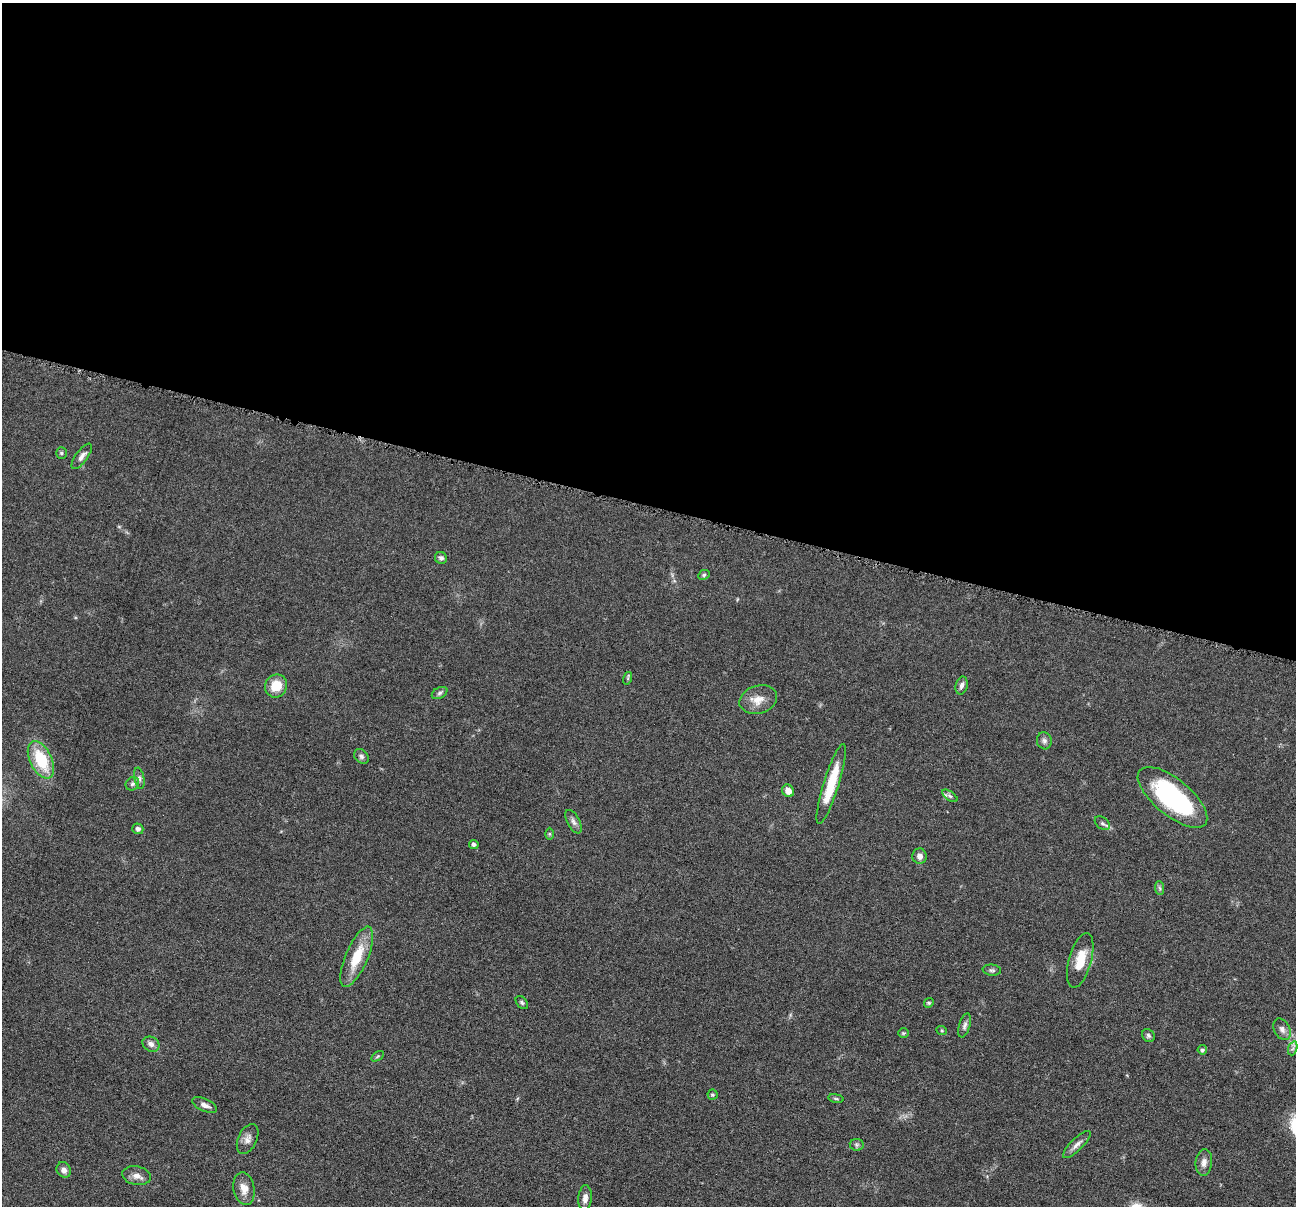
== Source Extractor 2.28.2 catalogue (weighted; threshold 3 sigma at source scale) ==
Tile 3 of 4 x 4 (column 3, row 1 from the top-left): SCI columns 2591-3884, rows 3867-5070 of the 5182 x 5200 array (HDU 1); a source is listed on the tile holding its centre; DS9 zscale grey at full resolution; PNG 1298 x 1208 px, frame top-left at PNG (2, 3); each listed source drawn as its Kron ellipse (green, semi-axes under 4 px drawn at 4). Shown black and unused: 42% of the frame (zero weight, under 4 of 8 exposures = <1% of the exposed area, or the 3 px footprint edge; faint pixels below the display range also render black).
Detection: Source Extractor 2.28.2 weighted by HDU 2 'WHT'; one run over the whole footprint, this tile lists its part. Background 0.0362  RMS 0.0035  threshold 0.0142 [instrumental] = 3 sigma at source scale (4.09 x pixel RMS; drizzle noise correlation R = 1.36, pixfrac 0.8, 0.05/0.05 arcsec/px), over >= 5 px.
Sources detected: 50; all 50 listed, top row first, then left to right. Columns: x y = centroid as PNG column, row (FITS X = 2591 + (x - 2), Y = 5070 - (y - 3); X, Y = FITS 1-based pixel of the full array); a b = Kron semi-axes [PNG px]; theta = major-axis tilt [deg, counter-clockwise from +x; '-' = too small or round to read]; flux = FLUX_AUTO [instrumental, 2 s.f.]
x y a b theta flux
61 453 5 5 - 0.51
82 456 15 6 53 1.6
441 558 6 5 - 0.94
704 575 6 4 23 0.5
628 678 6 4 74 0.45
962 685 9 6 76 1.2
276 686 12 11 - 5.9
440 693 8 5 28 0.83
758 700 19 14 16 4.2
1044 741 8 7 - 1
361 756 8 6 -46 0.92
41 760 20 11 -64 14
139 778 10 5 -79 0.86
132 784 7 6 - 0.78
831 784 42 7 73 12
788 791 6 5 - 2.2
950 796 9 4 -35 0.79
1172 797 42 18 -39 43
573 822 13 6 -62 1.3
1102 823 8 5 -39 0.79
138 829 5 5 - 0.96
549 834 6 4 -89 0.41
474 844 5 4 - 0.89
920 856 7 7 - 1.6
1160 888 7 4 -87 0.6
357 957 32 11 67 9.6
1080 960 28 11 74 7.1
992 970 9 5 -6 0.72
522 1002 7 5 -50 0.62
929 1003 5 4 - 0.4
965 1025 12 5 73 1.1
1282 1029 11 8 -60 1.6
942 1031 5 3 - 0.32
903 1033 5 4 - 0.46
1148 1035 7 6 - 0.72
151 1044 9 7 -30 1.5
1293 1048 7 4 71 0.69
1202 1050 5 4 - 0.65
378 1056 7 4 32 0.46
712 1095 5 5 - 0.54
836 1098 8 4 -9 0.51
205 1105 13 6 -24 1.6
248 1139 16 9 65 2.1
1077 1144 18 6 45 1.9
857 1145 7 6 - 0.65
1204 1162 13 8 84 1.9
64 1170 8 7 - 1.6
137 1176 14 9 -11 2.1
244 1189 16 10 -79 3.4
585 1198 13 7 85 2.1